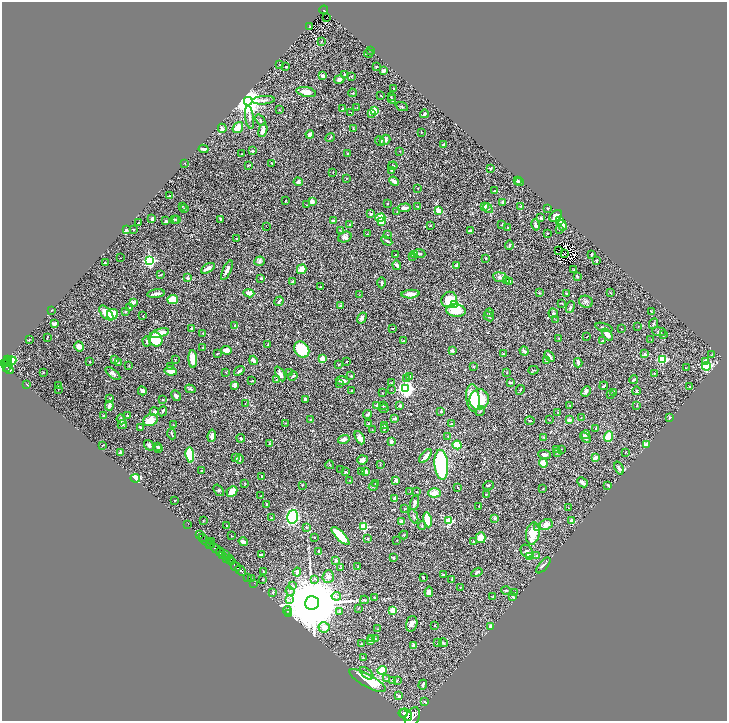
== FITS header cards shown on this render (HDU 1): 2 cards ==
NAXIS1  =                 1450
NAXIS2  =                 1438

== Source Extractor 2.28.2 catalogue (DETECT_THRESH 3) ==
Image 1450 x 1438 px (HDU 1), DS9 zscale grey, zoomed out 1/2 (1 PNG px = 2 x 2 image px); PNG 729 x 723 px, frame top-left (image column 2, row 1438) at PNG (2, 2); each listed source drawn as its Kron ellipse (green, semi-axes under 4 px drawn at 4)
Background 0.739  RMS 0.023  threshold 0.0677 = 3 sigma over >= 5 px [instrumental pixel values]
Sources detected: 523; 45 cannot appear on this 1/2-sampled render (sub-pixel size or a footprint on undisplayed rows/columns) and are neither listed nor drawn; the other 478 listed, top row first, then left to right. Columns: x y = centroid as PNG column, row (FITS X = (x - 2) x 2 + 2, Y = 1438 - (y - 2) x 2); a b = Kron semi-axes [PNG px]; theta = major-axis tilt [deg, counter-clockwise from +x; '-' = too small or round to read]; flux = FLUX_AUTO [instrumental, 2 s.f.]
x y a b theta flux
324 10 4 2 - 140
326 18 2 1 - 4.5
310 26 2 1 - 1.6
322 41 2 1 - 2.3
370 50 3 1 - 1.5
369 53 4 2 - 4.1
280 65 2 1 - 1.4
286 67 2 2 - 3.4
376 67 2 2 - 3
383 71 2 2 - 33
344 74 3 2 - 3
323 76 3 3 - 9.8
351 76 3 2 - 2
339 80 5 4 - 11
394 89 3 2 - 3.6
306 92 10 5 -12 30
352 93 4 2 - 2
381 96 2 1 - 2
391 97 2 1 - 2
392 99 4 2 - 4.4
264 100 11 3 5 12
248 101 4 4 - 8100
402 107 6 2 -22 3.6
357 108 4 2 - 3.4
342 109 3 2 - 2.7
279 110 3 2 - 2.7
375 111 3 3 - 120
351 112 2 2 - 2.9
371 113 2 2 - 16
424 114 4 3 - 11
249 117 12 3 -82 15
260 120 6 3 -51 5.8
222 128 4 4 - 15
238 128 6 4 53 57
353 128 4 3 - 3.8
263 130 7 3 72 30
421 132 2 2 - 3.6
310 134 4 3 - 16
330 138 5 2 - 4.4
385 140 6 5 - 11
380 141 5 3 - 4.7
444 144 4 2 - 6.1
204 149 5 2 - 14
252 151 3 2 - 3.6
400 151 3 2 - 1.8
242 154 2 2 - 2.2
347 154 2 2 - 3.1
185 163 2 2 - 1.4
272 163 3 2 - 2.6
249 165 3 1 - 3.9
393 166 4 2 - 2.2
491 168 3 2 - 4.7
392 170 3 2 - 5.6
333 172 2 1 - 1.4
346 178 3 2 - 1.9
394 181 5 3 - 23
517 181 4 3 - 4.5
298 182 4 3 - 11
520 182 4 3 - 10
418 188 2 1 - 1.4
494 191 2 2 - 3.5
169 196 3 2 - 3.7
285 201 3 2 - 2.1
312 202 4 4 - 24
503 203 3 2 - 10
387 204 2 1 - 2.2
307 205 4 2 - 3.1
182 206 2 2 - 2.3
485 206 4 3 - 27
521 206 3 2 - 3.3
418 207 3 3 - 3.7
185 208 2 2 - 7
405 208 6 4 2 12
488 208 5 3 - 3.7
547 209 3 2 - 1.7
438 211 3 3 - 66
397 212 2 1 - 1.5
370 214 2 2 - 12
556 216 7 5 38 32
380 218 5 3 - 110
541 218 4 3 - 9
152 219 4 2 - 9.7
221 219 3 2 - 9.3
175 220 4 3 - 4.6
177 220 3 2 - 3
559 220 4 3 - 19
166 221 3 3 - 5
334 221 4 2 - 8.3
381 221 4 3 - 62
138 223 2 2 - 3.3
350 225 2 2 - 13
430 225 2 1 - 1.8
502 225 4 2 - 2.5
536 225 6 3 -77 13
562 225 5 4 - 39
266 226 2 1 - 1
507 227 2 2 - 5.5
133 229 2 2 - 2.2
126 230 3 2 - 6.9
340 230 3 2 - 2.2
560 230 3 3 - 3
470 231 3 2 - 22
547 233 3 2 - 2.7
367 234 2 2 - 2.1
387 235 2 1 - 1.8
345 237 7 5 19 11
237 239 3 2 - 2.7
387 241 6 3 -30 6.3
509 245 5 2 - 6.6
559 251 2 1 - 1.2
414 254 4 3 - 4.2
419 254 6 3 -6 6.9
564 254 2 1 - 0.34
395 255 3 2 - 2.3
592 255 2 2 - 3
413 256 3 2 - 3
120 258 2 1 - 1.1
486 258 3 2 - 2.9
150 261 4 3 - 520
260 261 5 4 - 7.2
597 261 3 2 - 5.7
105 263 2 2 - 7.2
397 265 5 3 - 9
457 265 3 2 - 30
208 268 7 3 31 18
302 269 5 4 - 41
227 270 10 3 65 22
574 270 2 2 - 7.3
160 275 4 2 - 2.7
577 276 4 3 - 5.3
500 277 7 5 -7 12
188 278 2 2 - 42
261 278 3 3 - 4.2
506 280 3 2 - 1.9
292 281 3 2 - 3.1
510 281 4 3 - 6.6
382 283 5 3 - 6.5
320 287 3 2 - 3.9
249 293 5 4 - 22
539 293 3 3 - 3.2
566 293 3 3 - 3
611 293 3 2 - 2.2
156 294 8 2 8 24
410 294 9 3 3 40
359 295 2 1 - 1.4
173 299 5 4 - 90
449 300 8 7 - 80
279 301 5 2 - 6.6
133 302 2 2 - 38
586 302 7 6 - 11
561 303 4 2 - 2.2
454 304 3 3 - 450
340 306 3 2 - 6.1
570 307 6 4 68 8.2
130 308 3 2 - 2.9
52 310 2 2 - 1.7
456 310 10 6 -5 69
125 312 3 3 - 3.2
651 312 2 2 - 4
106 313 9 5 -47 68
489 313 4 2 - 3.1
553 313 5 4 - 5.5
112 314 5 5 - 43
143 316 2 2 - 1.8
489 316 5 3 - 8.1
362 318 6 4 58 10
556 320 3 2 - 1.9
653 323 6 2 65 5.9
54 324 3 3 - 11
235 326 3 3 - 3
638 326 2 2 - 2.8
604 327 9 2 -15 7.7
192 328 4 3 - 7.2
392 328 2 2 - 1.7
621 329 2 2 - 1.3
659 332 7 3 -6 6.5
160 333 9 4 16 57
203 333 2 2 - 3.6
607 335 7 3 -50 28
663 335 2 2 - 2.8
587 336 2 1 - 1.7
47 337 3 2 - 1.9
559 338 2 2 - 2.2
155 339 7 6 - 120
651 339 2 1 - 1.3
29 340 3 2 - 2.1
147 341 5 3 - 8
404 341 3 3 - 3.4
602 341 3 2 - 7.7
268 345 3 2 - 2.8
79 346 5 4 - 26
203 347 2 2 - 1.9
302 349 8 7 - 140
226 350 5 3 - 34
452 350 2 2 - 28
524 351 4 3 - 14
217 354 3 2 - 3.2
503 354 2 2 - 6.2
645 354 2 2 - 22
711 355 2 1 - 1.5
550 356 6 3 -52 12
8 359 3 1 - 49
175 359 2 2 - 1.9
193 359 9 3 -87 61
322 359 3 2 - 77
662 359 3 3 - 310
114 360 2 2 - 39
253 360 5 3 - 13
7 361 2 2 - 230
12 361 4 4 - 210
547 361 3 3 - 6.2
90 362 3 2 - 1.7
347 362 2 2 - 1.6
706 362 3 2 - 50
7 363 4 2 - 390
119 363 3 2 - 2.6
578 363 5 2 - 17
3 364 3 3 - 540
339 365 3 3 - 3.6
129 366 3 2 - 2.4
171 366 4 3 - 4.7
473 366 3 3 - 2.6
706 366 4 3 - 260
6 367 3 2 - 190
686 368 2 1 - 5.1
9 369 5 2 - 260
533 370 5 1 - 2.3
171 371 6 4 -11 27
239 371 6 3 36 6.5
43 372 3 1 - 1.4
226 372 3 2 - 2.4
507 372 2 1 - 2.3
113 373 9 3 -37 11
290 373 3 2 - 3.2
654 373 3 2 - 1.9
280 374 8 3 -62 17
293 376 5 3 - 6.2
351 376 3 2 - 3.4
410 376 2 2 - 3.3
407 378 3 3 - 3.7
276 380 3 2 - 1.7
634 380 4 2 - 7
252 381 3 2 - 3.4
343 381 7 4 -9 21
510 382 3 2 - 5.1
391 383 3 2 - 1.9
340 384 3 2 - 1.9
27 385 3 2 - 1.5
235 385 4 3 - 12
58 386 2 1 - 1.1
604 386 4 3 - 6.1
690 387 2 1 - 2.8
58 389 2 1 - 2.6
190 389 5 3 - 5.1
406 389 3 3 - 1900
351 390 3 2 - 2.5
391 390 2 2 - 1.3
520 390 5 2 - 4.1
142 391 4 3 - 22
586 391 6 4 62 12
636 391 4 2 - 3.1
614 392 3 2 - 2.5
383 393 2 2 - 1.7
610 394 2 2 - 1.3
176 396 6 3 -62 10
110 398 2 2 - 2.7
473 398 14 6 -84 100
162 399 2 2 - 2.2
306 399 3 3 - 15
479 399 10 9 - 190
245 404 3 2 - 2.5
377 405 2 2 - 14
570 405 3 2 - 2.7
109 406 5 3 - 22
383 406 3 3 - 4
400 406 4 3 - 5.9
637 406 3 2 - 2.4
384 409 5 2 - 3.9
162 411 5 3 - 5.4
441 411 3 2 - 3.1
480 411 5 2 - 3.5
154 412 4 3 - 16
558 412 3 2 - 4.1
367 414 4 2 - 10
104 416 2 2 - 17
127 416 3 2 - 3.2
670 417 2 2 - 12
395 418 2 2 - 23
581 418 2 2 - 2.2
121 419 5 3 - 7.3
151 420 7 6 - 51
311 420 3 3 - 4.5
549 420 3 2 - 1.8
569 420 3 2 - 18
530 421 4 2 - 3
285 423 2 2 - 1.4
122 424 5 3 - 7.9
369 424 3 3 - 3.2
452 424 4 2 - 5.4
173 425 2 2 - 1.3
384 425 3 2 - 2.3
140 427 3 2 - 5.1
384 429 3 2 - 3.3
595 429 4 2 - 3.3
372 430 3 2 - 2.2
172 434 5 2 - 4.2
586 434 4 4 - 7.9
212 436 6 3 83 20
448 436 3 3 - 2.3
543 437 3 2 - 2.5
585 437 6 3 -42 12
609 437 5 4 - 76
241 438 4 3 - 5.1
360 438 7 4 -62 19
344 439 6 3 16 12
391 441 4 3 - 9.7
270 444 3 3 - 10
102 445 2 2 - 2.5
149 445 6 4 -56 8.5
457 445 4 4 - 85
646 445 4 3 - 37
157 447 4 2 - 5
159 448 2 2 - 2.4
561 449 2 1 - 1.2
557 450 3 3 - 5.6
626 452 3 2 - 1.2
120 453 3 2 - 13
558 453 4 3 - 6.6
190 455 8 3 -83 240
544 455 6 4 -6 16
425 456 8 3 50 24
595 457 3 2 - 29
235 458 4 2 - 3.5
240 459 4 3 - 5.6
363 460 5 4 - 17
543 463 5 3 - 52
380 464 2 2 - 1.8
330 465 4 2 - 2.3
441 465 15 7 -85 380
619 468 7 4 -68 8
201 470 2 2 - 5
341 470 2 2 - 1.3
362 471 3 2 - 2.4
365 471 4 3 - 17
345 472 3 2 - 4.4
262 476 3 2 - 2.5
135 478 5 3 - 72
350 480 3 2 - 2.5
396 480 4 3 - 17
582 482 5 3 - 15
245 483 3 2 - 2.2
375 484 3 2 - 3.1
302 485 2 2 - 2.1
488 485 5 3 - 5.4
608 485 2 2 - 11
373 486 5 3 - 8.1
457 487 3 2 - 2.7
543 489 2 2 - 1.7
219 490 6 4 -51 6.3
232 491 6 5 - 32
410 491 3 2 - 1.6
417 492 2 2 - 2
435 493 6 4 3 36
486 494 2 2 - 2.1
261 496 2 2 - 1.7
394 498 3 3 - 14
175 500 2 2 - 4.2
415 503 7 3 74 11
266 504 2 2 - 9
479 506 3 2 - 2.1
568 507 3 2 - 1.5
404 509 3 2 - 2.8
413 516 7 3 -69 6
293 517 7 5 76 340
272 518 3 2 - 2.6
495 518 4 4 - 6
427 520 7 3 -79 140
203 521 2 2 - 1.6
449 521 4 3 - 170
572 521 2 2 - 55
401 522 3 3 - 25
188 525 3 2 - 17
226 525 2 1 - 2.3
546 525 7 5 27 34
422 526 4 3 - 3.8
306 527 3 2 - 5.8
364 527 3 2 - 280
538 527 4 3 - 5.4
533 534 11 6 81 89
199 535 3 2 - 170
404 535 4 2 - 2.6
232 536 2 2 - 1.5
340 536 12 4 -45 150
203 537 3 2 - 330
314 537 2 2 - 1.7
368 538 2 2 - 2.7
481 538 5 5 - 42
207 541 9 2 -39 1200
211 541 2 1 - 39
397 541 2 2 - 1.5
473 541 2 2 - 2.6
243 542 4 3 - 25
210 544 2 2 - 400
215 548 6 2 -44 2900
319 551 2 2 - 14
527 551 7 5 -53 11
220 552 4 3 - 1300
226 554 3 2 - 160
223 555 4 2 - 450
261 555 3 2 - 9.7
530 556 3 2 - 38
537 556 3 3 - 7.9
393 557 4 3 - 3.9
227 559 3 2 - 520
230 560 4 1 - 550
336 560 4 3 - 5.1
232 562 4 2 - 530
543 565 10 3 49 9.7
236 566 5 2 - 1500
358 567 2 2 - 1.4
340 568 2 2 - 2
241 571 6 2 -43 1800
263 572 3 2 - 2.3
297 572 4 3 - 13
477 572 6 3 31 8.6
443 575 2 2 - 3.8
248 577 2 1 - 32
328 577 6 5 - 17
423 577 2 2 - 2.9
251 578 2 1 - 73
262 579 3 2 - 1.9
315 579 3 2 - 2.9
452 579 2 2 - 6.2
254 583 2 1 - 9.9
293 586 3 2 - 3.3
461 588 2 2 - 1.8
506 590 4 3 - 4.4
290 591 5 2 - 5.6
429 592 5 4 - 15
515 592 2 2 - 2.1
272 593 3 2 - 3.7
336 596 5 2 - 5.2
374 597 3 3 - 3.5
493 597 3 3 - 3.3
513 597 3 3 - 6.9
289 600 3 2 - 3.6
364 600 4 3 - 3.8
312 603 7 7 - 63000
359 608 3 2 - 2
287 610 4 4 - 5.1
393 610 3 2 - 110
339 612 3 3 - 4
289 613 3 2 - 3.1
412 624 8 5 72 18
434 626 2 1 - 1.6
491 626 3 2 - 17
324 627 5 5 - 36
377 629 2 2 - 2.2
372 638 3 2 - 2
375 639 2 2 - 2.3
370 641 4 4 - 14
438 642 3 2 - 2.7
443 643 4 3 - 5.2
361 644 4 3 - 3.8
414 645 4 4 - 13
363 658 2 2 - 5.4
382 670 5 3 - 120
367 673 8 4 -41 15
387 679 3 2 - 5
397 680 3 2 - 3.1
368 681 20 6 -29 180
392 681 3 2 - 4
423 685 5 2 - 8.1
399 696 3 3 - 8.6
425 702 4 2 - 2.7
403 713 4 2 - 1700
406 715 7 5 -49 4200
412 717 10 6 63 6700
At the frame edge (FLAGS 8, measured only in part): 1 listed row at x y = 412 717
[45 sub-pixel or undisplayed-footprint detections neither listed nor drawn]